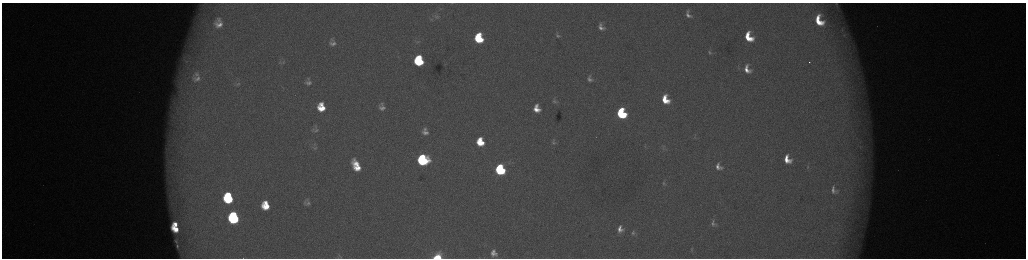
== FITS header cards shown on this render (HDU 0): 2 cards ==
NAXIS1  =                 2048 /fastest changing axis
NAXIS2  =                  512 /next to fastest changing axis

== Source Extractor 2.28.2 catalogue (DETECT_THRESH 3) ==
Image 2048 x 512 px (HDU 0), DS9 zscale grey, zoomed out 1/2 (1 PNG px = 2 x 2 image px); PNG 1028 x 260 px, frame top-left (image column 1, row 511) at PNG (2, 3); no overlay
Background 178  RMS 2.1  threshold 6.25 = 3 sigma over >= 5 px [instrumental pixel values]
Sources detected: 77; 5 cannot appear on this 1/2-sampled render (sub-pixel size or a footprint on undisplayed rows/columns) and are not listed; the other 72 listed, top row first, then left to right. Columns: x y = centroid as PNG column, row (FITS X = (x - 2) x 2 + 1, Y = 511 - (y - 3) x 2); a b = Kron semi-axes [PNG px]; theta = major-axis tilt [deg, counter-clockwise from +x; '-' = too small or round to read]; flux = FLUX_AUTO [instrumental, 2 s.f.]
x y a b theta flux
452 3 5 2 - 320
836 5 12 6 -67 2000
688 14 8 5 -60 2100
437 17 11 6 -9 1800
431 19 7 3 16 800
219 21 7 3 -40 1200
819 21 12 8 -64 13000
600 24 7 5 79 970
219 25 7 7 - 3300
601 28 6 3 -16 1800
842 30 7 3 -81 640
844 35 5 4 - 660
558 36 5 3 - 720
748 37 10 7 -63 11000
479 38 8 7 - 23000
418 42 6 4 16 760
333 44 9 6 0 2000
709 52 6 4 -62 800
186 55 10 6 -57 2800
418 58 5 4 - 12000
186 61 11 7 -7 2800
283 62 7 3 34 520
419 62 7 6 - 27000
809 62 2 1 - 950
747 69 11 7 -62 4300
197 75 12 7 -51 2500
197 79 12 8 3 2800
590 79 6 4 -68 1300
309 83 8 6 1 1600
238 84 6 4 45 830
665 99 10 7 -63 10000
555 101 6 5 - 890
382 104 7 5 -72 1200
321 105 6 5 - 3500
322 108 8 7 - 8400
382 108 10 7 -25 2600
536 109 7 6 - 5300
621 113 8 6 -65 39000
425 129 6 6 - 1200
315 130 10 8 44 2100
425 132 9 6 -12 2100
694 137 3 3 - 310
480 142 8 6 -72 11000
553 143 8 5 -23 1200
645 146 3 2 - 240
315 148 9 6 7 1500
663 148 6 3 -78 610
787 159 8 6 -62 6300
423 160 8 7 - 57000
356 164 15 8 -45 8500
718 167 7 5 -53 2500
808 167 4 3 - 380
357 168 10 6 -3 6700
500 170 8 7 - 51000
663 183 5 4 - 540
833 190 7 4 -78 1500
228 198 9 7 -78 34000
307 202 8 7 - 1700
265 205 8 7 - 10000
233 218 8 7 - 59000
713 223 7 5 -87 1200
175 224 5 4 - 3600
175 229 8 5 -36 7700
620 229 8 7 - 3400
633 233 7 6 - 1200
176 241 4 2 - 350
177 246 3 2 - 490
691 250 4 3 - 360
493 251 4 3 - 1100
493 253 7 4 -16 1900
340 257 5 4 - 630
437 257 5 4 - 25000
At the frame edge (FLAGS 8, measured only in part): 4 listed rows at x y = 452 3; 836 5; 340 257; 437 257
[5 sub-pixel or undisplayed-footprint detections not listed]